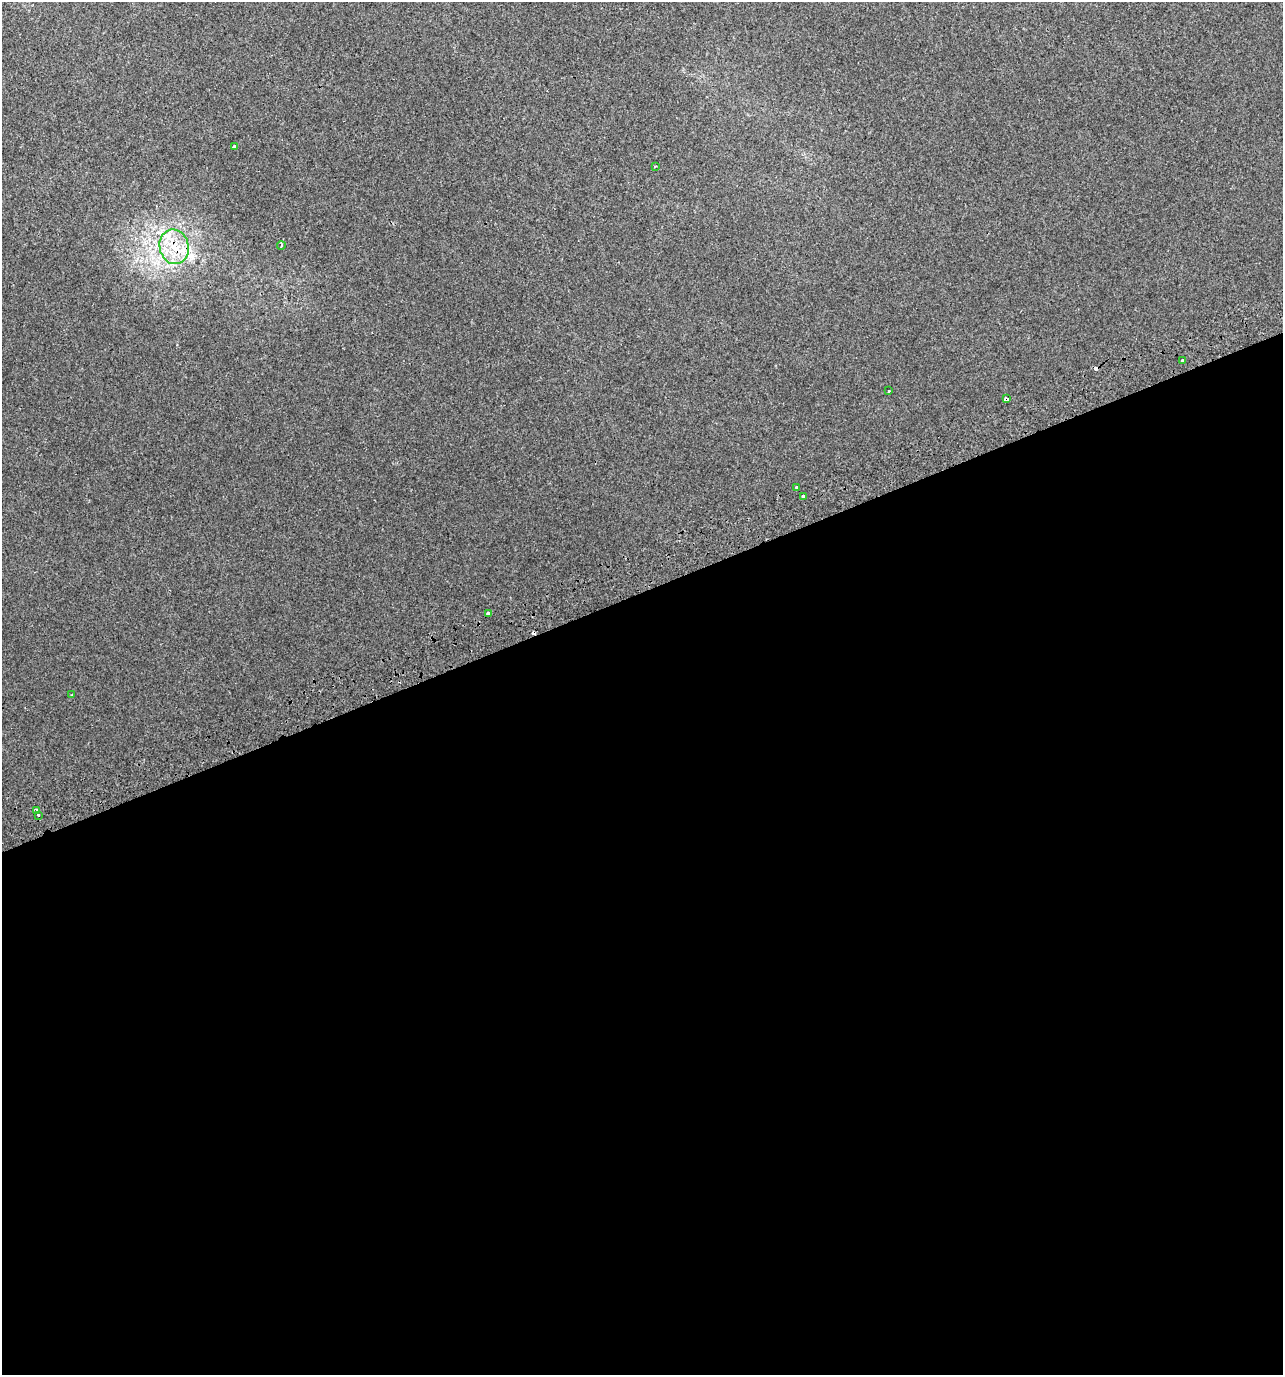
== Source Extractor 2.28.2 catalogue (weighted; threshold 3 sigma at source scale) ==
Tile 15 of 4 x 4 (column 3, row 4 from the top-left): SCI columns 2707-3987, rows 40-1412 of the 5358 x 5574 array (HDU 1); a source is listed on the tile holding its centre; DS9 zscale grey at full resolution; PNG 1285 x 1377 px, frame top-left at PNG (2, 2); each listed source drawn as its Kron ellipse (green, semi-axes under 4 px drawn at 4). Shown black and unused: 57% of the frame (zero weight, under 2 of 3 exposures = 2% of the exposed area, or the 3 px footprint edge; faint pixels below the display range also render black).
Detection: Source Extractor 2.28.2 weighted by HDU 2 'WHT'; one run over the whole footprint, this tile lists its part. Background 0.00367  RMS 0.0038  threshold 0.0171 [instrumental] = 3 sigma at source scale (4.5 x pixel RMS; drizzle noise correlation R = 1.50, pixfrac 1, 0.0396/0.0396 arcsec/px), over >= 5 px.
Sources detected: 17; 2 cosmic-ray / hot-pixel residue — neither listed nor drawn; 2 inside a brighter listed object's ellipse — not listed separately; the other 13 listed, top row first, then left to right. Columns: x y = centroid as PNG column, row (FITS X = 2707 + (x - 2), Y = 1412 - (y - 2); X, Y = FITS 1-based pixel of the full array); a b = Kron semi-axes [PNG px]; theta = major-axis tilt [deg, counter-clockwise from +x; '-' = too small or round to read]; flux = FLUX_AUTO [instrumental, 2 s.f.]
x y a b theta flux
234 147 4 3 - 0.5
655 166 3 2 - 0.36
281 245 4 3 - 0.53
174 247 17 14 -78 11
1183 361 3 3 - 0.61
889 391 3 3 - 0.94
1006 399 4 3 - 16
796 487 3 3 - 0.56
803 497 3 3 - 3.6
488 614 4 3 - 2.5
72 695 3 2 - 0.35
36 810 4 3 - 5.6
38 815 3 3 - 0.91
Overlapping masked pixels (flux is a lower limit): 2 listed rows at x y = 174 247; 1006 399